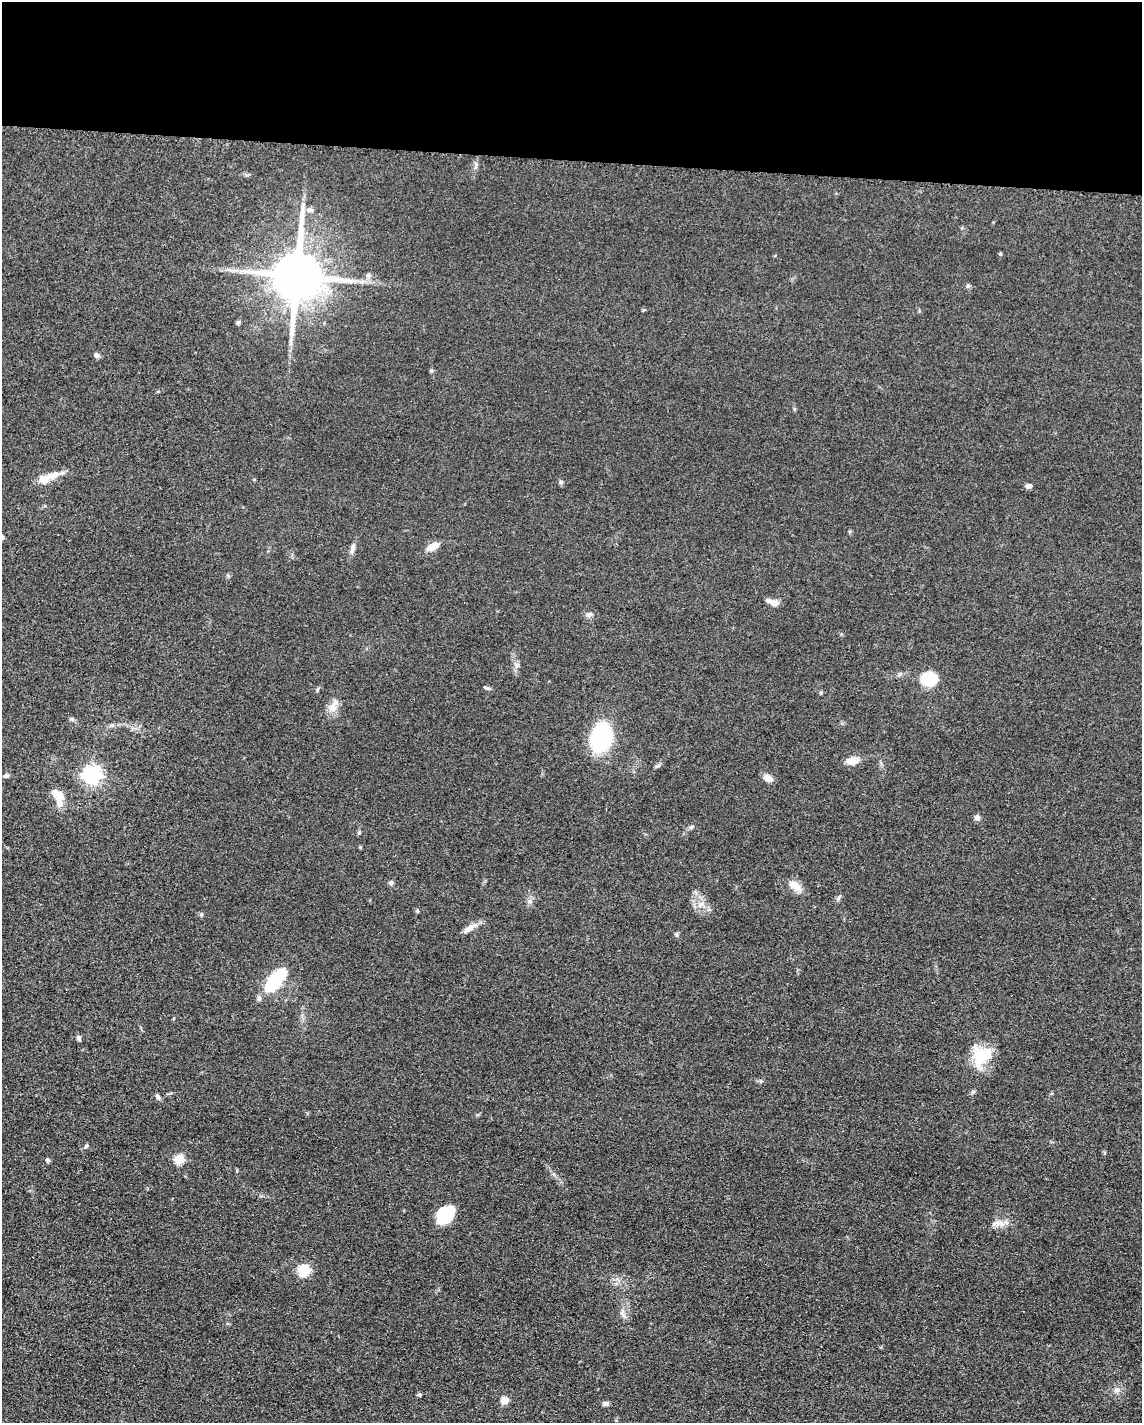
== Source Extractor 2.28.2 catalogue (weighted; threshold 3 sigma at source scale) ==
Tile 3 of 4 x 3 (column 3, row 1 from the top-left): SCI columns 2297-3436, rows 3071-4491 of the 4592 x 4657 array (HDU 1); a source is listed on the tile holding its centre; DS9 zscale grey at full resolution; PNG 1144 x 1425 px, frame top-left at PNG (2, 2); no overlay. Shown black and unused: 11% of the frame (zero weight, under 3 of 5 exposures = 4% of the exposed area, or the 3 px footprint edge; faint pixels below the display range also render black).
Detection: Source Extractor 2.28.2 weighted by HDU 2 'WHT'; one run over the whole footprint, this tile lists its part. Background 0.0476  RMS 0.0056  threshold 0.0253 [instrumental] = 3 sigma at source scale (4.5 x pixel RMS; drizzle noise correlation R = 1.50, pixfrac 1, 0.05/0.05 arcsec/px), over >= 5 px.
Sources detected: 56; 1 inside a brighter object's white glare — not listed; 3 inside a brighter listed object's ellipse — not listed separately; the other 52 listed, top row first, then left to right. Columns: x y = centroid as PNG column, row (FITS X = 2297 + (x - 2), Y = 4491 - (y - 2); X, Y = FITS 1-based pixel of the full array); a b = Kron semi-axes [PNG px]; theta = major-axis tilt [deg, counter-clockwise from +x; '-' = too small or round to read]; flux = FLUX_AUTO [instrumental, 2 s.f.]
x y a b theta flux
476 165 11 3 71 1.4
310 210 9 6 12 1.9
297 276 15 14 - 2600
368 276 8 6 58 1.9
968 286 6 5 - 1
643 310 5 3 - 0.57
238 322 6 5 - 1
97 355 7 6 - 1.7
44 479 16 11 23 6.8
561 482 6 5 - 0.96
1029 486 7 5 12 1.7
432 547 16 7 27 5.8
353 548 16 6 76 2.5
774 603 11 9 -9 2.7
589 615 8 6 12 1.7
929 679 15 13 20 21
821 692 5 5 - 0.67
332 707 16 10 57 5
71 719 7 4 -33 0.94
112 725 6 5 - 1.1
601 738 19 14 77 73
853 761 14 7 13 6.7
92 775 8 8 - 150
6 776 7 6 - 1.2
768 778 11 7 -22 3.9
56 793 18 9 -27 6.1
977 817 7 7 - 1.9
691 827 8 4 35 1.1
359 833 5 5 - 0.69
391 882 6 6 - 1.3
795 886 21 9 -40 5.6
838 898 8 4 66 1.1
530 901 7 4 71 1.3
700 904 9 7 34 3.3
417 911 5 5 - 0.75
201 915 6 4 19 0.7
469 928 19 7 34 4.3
677 934 7 5 -59 0.93
275 980 31 13 50 31
78 1038 7 5 -58 1.3
979 1059 36 17 -87 16
158 1097 8 5 -61 1.2
86 1146 7 4 32 1
179 1159 6 6 - 19
48 1160 6 5 - 0.87
444 1215 18 14 45 22
997 1223 12 8 38 3.3
304 1271 6 6 - 31
1117 1390 7 4 18 1.4
419 1394 6 5 - 0.82
504 1400 9 8 - 4.6
606 1403 8 5 1 1.6
Unlisted compact peaks at least as high as the median listed source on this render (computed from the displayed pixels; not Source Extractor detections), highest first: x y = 1000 254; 317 690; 487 688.